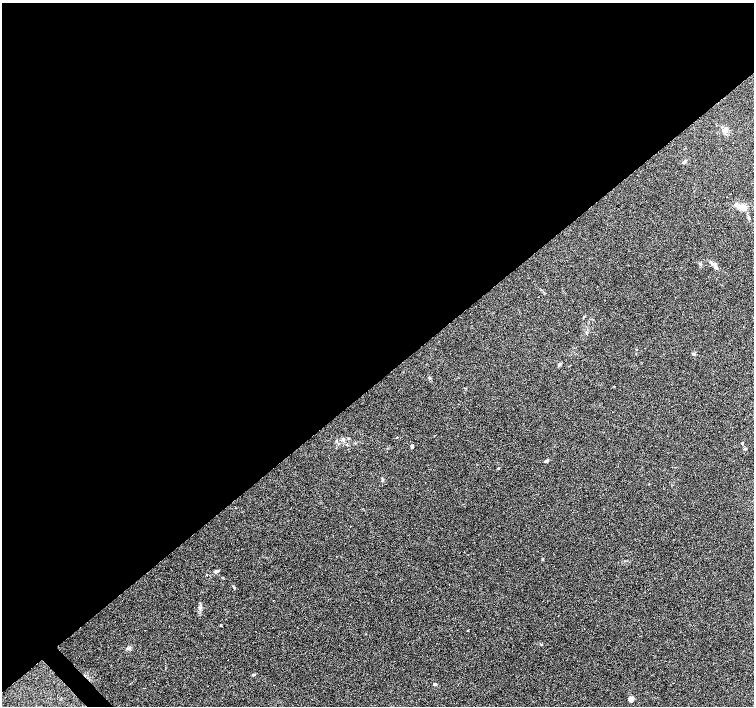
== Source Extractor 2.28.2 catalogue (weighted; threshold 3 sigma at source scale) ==
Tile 2 of 4 x 4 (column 2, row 1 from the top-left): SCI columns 1504-3006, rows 4366-5772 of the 6015 x 5983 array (HDU 1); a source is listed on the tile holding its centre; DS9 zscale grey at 2 x 2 block average (1 PNG px = mean of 2 x 2 image px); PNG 756 x 708 px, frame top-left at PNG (2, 3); no overlay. Shown black and unused: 54% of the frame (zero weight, under 4 of 7 exposures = <1% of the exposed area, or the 3 px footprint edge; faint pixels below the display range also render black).
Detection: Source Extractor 2.28.2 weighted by HDU 2 'WHT'; one run over the whole footprint, this tile lists its part. Background 0.0919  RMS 0.0039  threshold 0.0158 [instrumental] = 3 sigma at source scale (4.09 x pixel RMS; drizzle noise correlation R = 1.36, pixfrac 0.8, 0.0396/0.0396 arcsec/px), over >= 5 px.
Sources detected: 19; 1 cosmic-ray / hot-pixel residue — not listed; the other 18 listed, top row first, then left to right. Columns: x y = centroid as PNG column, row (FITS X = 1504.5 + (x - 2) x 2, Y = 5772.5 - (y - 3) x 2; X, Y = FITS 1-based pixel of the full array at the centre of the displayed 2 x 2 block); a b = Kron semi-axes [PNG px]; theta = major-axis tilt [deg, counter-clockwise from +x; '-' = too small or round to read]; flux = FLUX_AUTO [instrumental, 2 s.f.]
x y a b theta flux
725 130 6 5 - 3.6
743 207 11 5 23 4.9
714 264 12 4 -38 3.1
693 354 4 4 - 1.1
559 365 5 3 - 1.2
429 377 4 3 - 0.71
397 437 2 2 - 0.37
343 439 6 3 39 1.4
742 443 3 2 - 0.54
412 446 4 3 - 1
745 449 4 3 - 0.88
546 461 6 3 28 1.5
498 468 3 2 - 0.46
216 572 5 3 - 1.3
221 625 3 2 - 0.5
254 674 5 3 - 0.85
435 684 4 3 - 0.96
631 699 7 5 43 2.7
Diffuse or blended objects may show on this block-average render without a row.